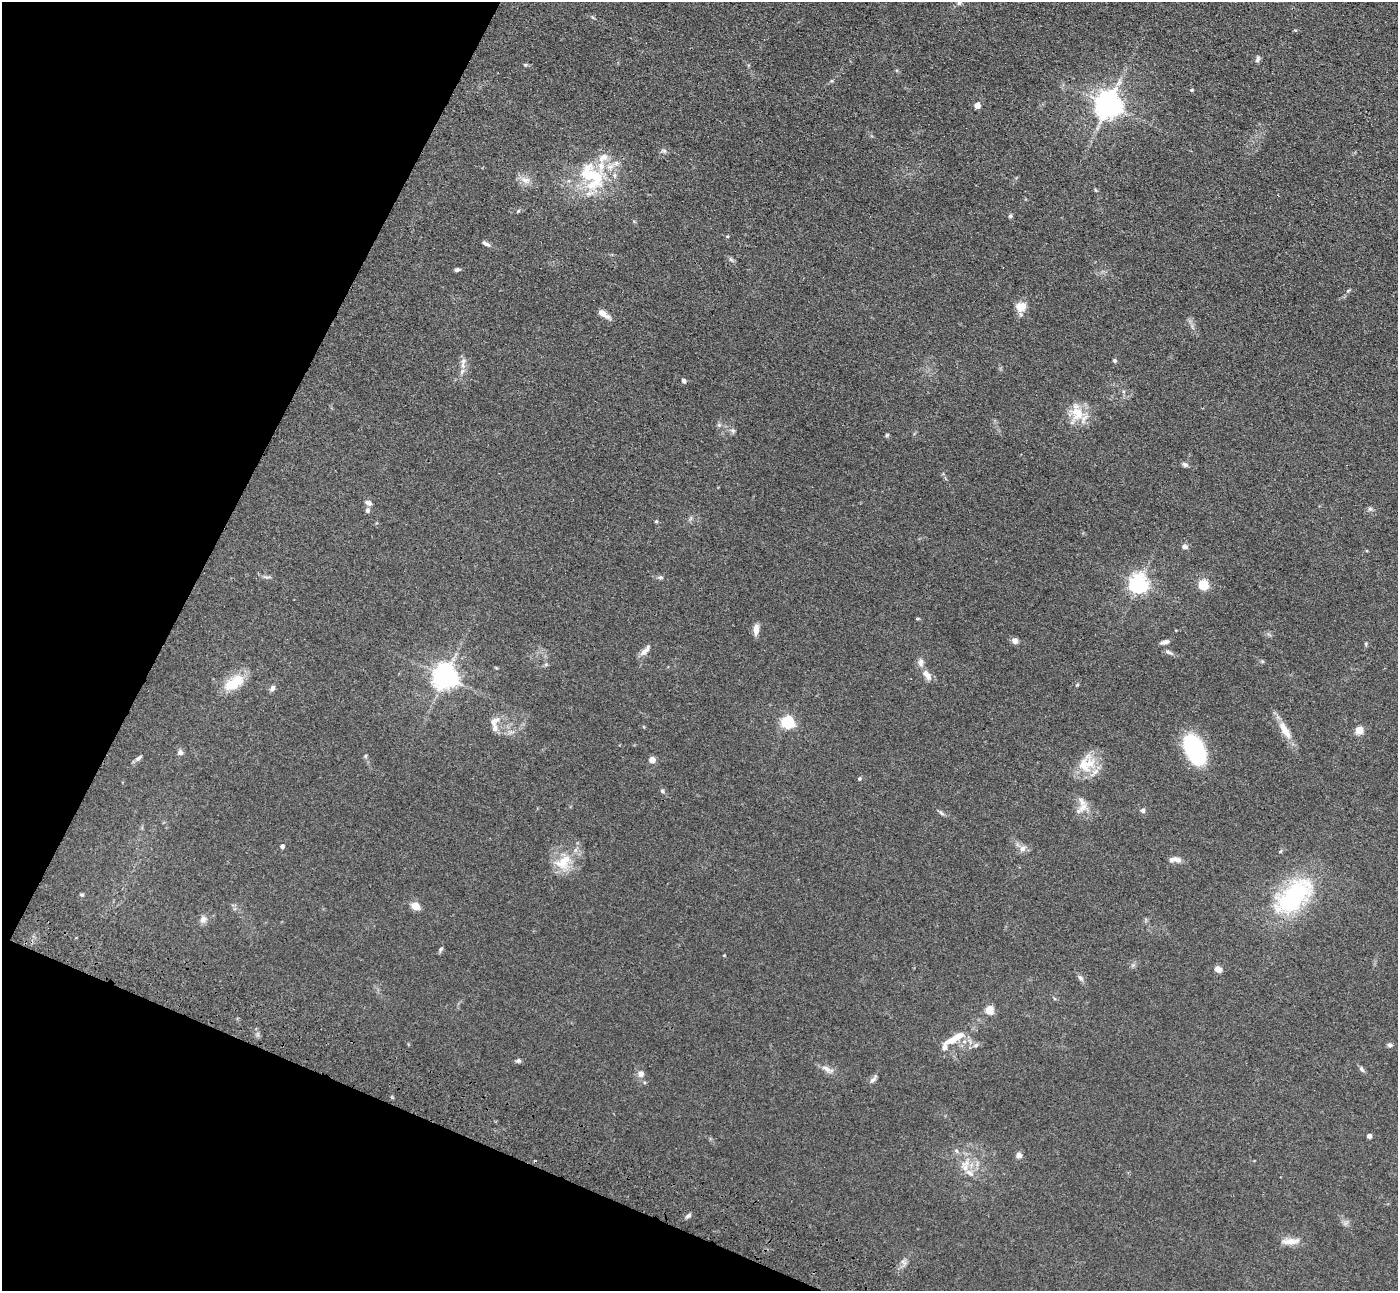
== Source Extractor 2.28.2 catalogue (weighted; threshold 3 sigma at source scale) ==
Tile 9 of 4 x 4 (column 1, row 3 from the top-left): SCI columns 61-1456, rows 1543-2831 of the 5703 x 5795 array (HDU 1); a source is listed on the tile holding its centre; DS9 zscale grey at full resolution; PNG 1400 x 1293 px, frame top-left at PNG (2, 2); no overlay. Shown black and unused: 21% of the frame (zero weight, under 3 of 4 exposures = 6% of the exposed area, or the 3 px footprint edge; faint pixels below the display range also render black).
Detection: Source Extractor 2.28.2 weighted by HDU 2 'WHT'; one run over the whole footprint, this tile lists its part. Background 0.0663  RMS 0.006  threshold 0.0268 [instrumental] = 3 sigma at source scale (4.5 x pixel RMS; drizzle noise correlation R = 1.50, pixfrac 1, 0.05/0.05 arcsec/px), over >= 5 px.
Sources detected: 101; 1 cosmic-ray / hot-pixel residue — not listed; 10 inside a brighter listed object's ellipse — not listed separately; the other 90 listed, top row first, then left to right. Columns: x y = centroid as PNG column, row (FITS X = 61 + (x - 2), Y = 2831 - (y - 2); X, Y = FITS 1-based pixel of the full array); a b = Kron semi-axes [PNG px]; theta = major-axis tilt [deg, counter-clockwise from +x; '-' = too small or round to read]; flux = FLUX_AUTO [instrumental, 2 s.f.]
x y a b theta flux
959 3 7 6 - 1.3
1257 59 9 5 62 1.5
525 65 6 4 18 0.66
1191 90 4 3 - 0.67
977 105 5 4 - 6.5
1108 105 8 8 - 740
664 151 9 5 -6 1.4
603 158 16 10 38 6.3
592 175 40 18 -21 30
526 180 14 9 -17 4.4
1096 190 5 3 - 0.58
518 211 6 4 19 0.77
1010 216 6 5 - 1.1
727 236 4 3 - 0.51
486 243 11 5 -29 2
731 260 7 4 -20 1.1
457 270 6 4 11 1.4
1020 307 14 12 12 6.4
603 314 15 6 -33 4.3
1114 360 5 5 - 0.94
463 361 7 5 46 1.5
462 371 8 4 46 1.6
684 381 5 5 - 1.5
1077 413 17 14 -67 14
719 425 6 5 - 1
733 431 6 6 - 1.2
887 435 6 4 45 0.75
1185 465 8 5 -29 1.4
368 503 8 6 -25 2.4
1370 509 7 4 -1 1.1
367 510 7 6 - 1.5
656 521 4 4 - 0.67
1184 546 7 6 - 2.1
660 577 7 5 7 1.1
1138 584 6 6 - 290
1203 584 5 5 - 40
756 629 13 7 84 3.9
1015 641 8 7 - 2.3
1164 642 11 5 15 2.3
1366 644 5 4 - 0.74
645 650 18 7 49 3.3
1169 652 13 5 -24 1.9
496 668 6 3 -19 0.58
927 675 17 9 -50 4.4
445 677 7 7 - 580
234 683 30 14 32 14
1077 685 6 3 19 0.6
272 688 8 6 58 1.9
494 721 17 9 33 4.1
788 722 6 5 - 90
1285 730 29 10 -59 8.6
1359 730 5 5 - 20
1195 749 31 18 -64 53
180 752 7 6 - 1.8
365 756 6 4 40 0.81
138 758 9 5 38 1.6
652 760 4 4 - 7.2
1089 764 19 14 3 12
859 779 4 4 - 0.92
662 791 6 5 - 1
1083 807 17 9 43 5.1
1143 810 6 5 - 1.6
941 813 9 4 -44 1.2
282 846 4 4 - 1.8
1022 849 9 8 - 3
1177 859 11 6 -25 3
563 862 27 17 40 15
82 895 6 4 2 0.82
1293 896 46 24 44 72
415 906 6 5 - 9.3
203 919 9 8 - 3
441 949 8 4 47 1
724 955 3 3 - 0.44
1218 969 8 6 -30 3.4
1080 978 10 6 -46 1.7
989 1010 5 5 - 22
954 1039 31 7 29 12
976 1045 9 6 28 1.7
1390 1045 7 6 - 1.4
518 1061 7 5 22 1.1
826 1069 15 6 -32 3.4
1362 1069 9 5 -54 1.5
641 1074 9 8 - 2.9
873 1079 13 5 51 2
1369 1136 4 4 - 2.6
1019 1155 6 6 - 2.9
970 1173 14 7 -31 4.3
688 1216 10 4 34 1.4
1290 1241 24 8 3 5.8
903 1262 10 4 -34 1.3
Isophote crosses this tile's border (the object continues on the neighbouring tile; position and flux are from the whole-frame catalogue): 1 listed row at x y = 959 3